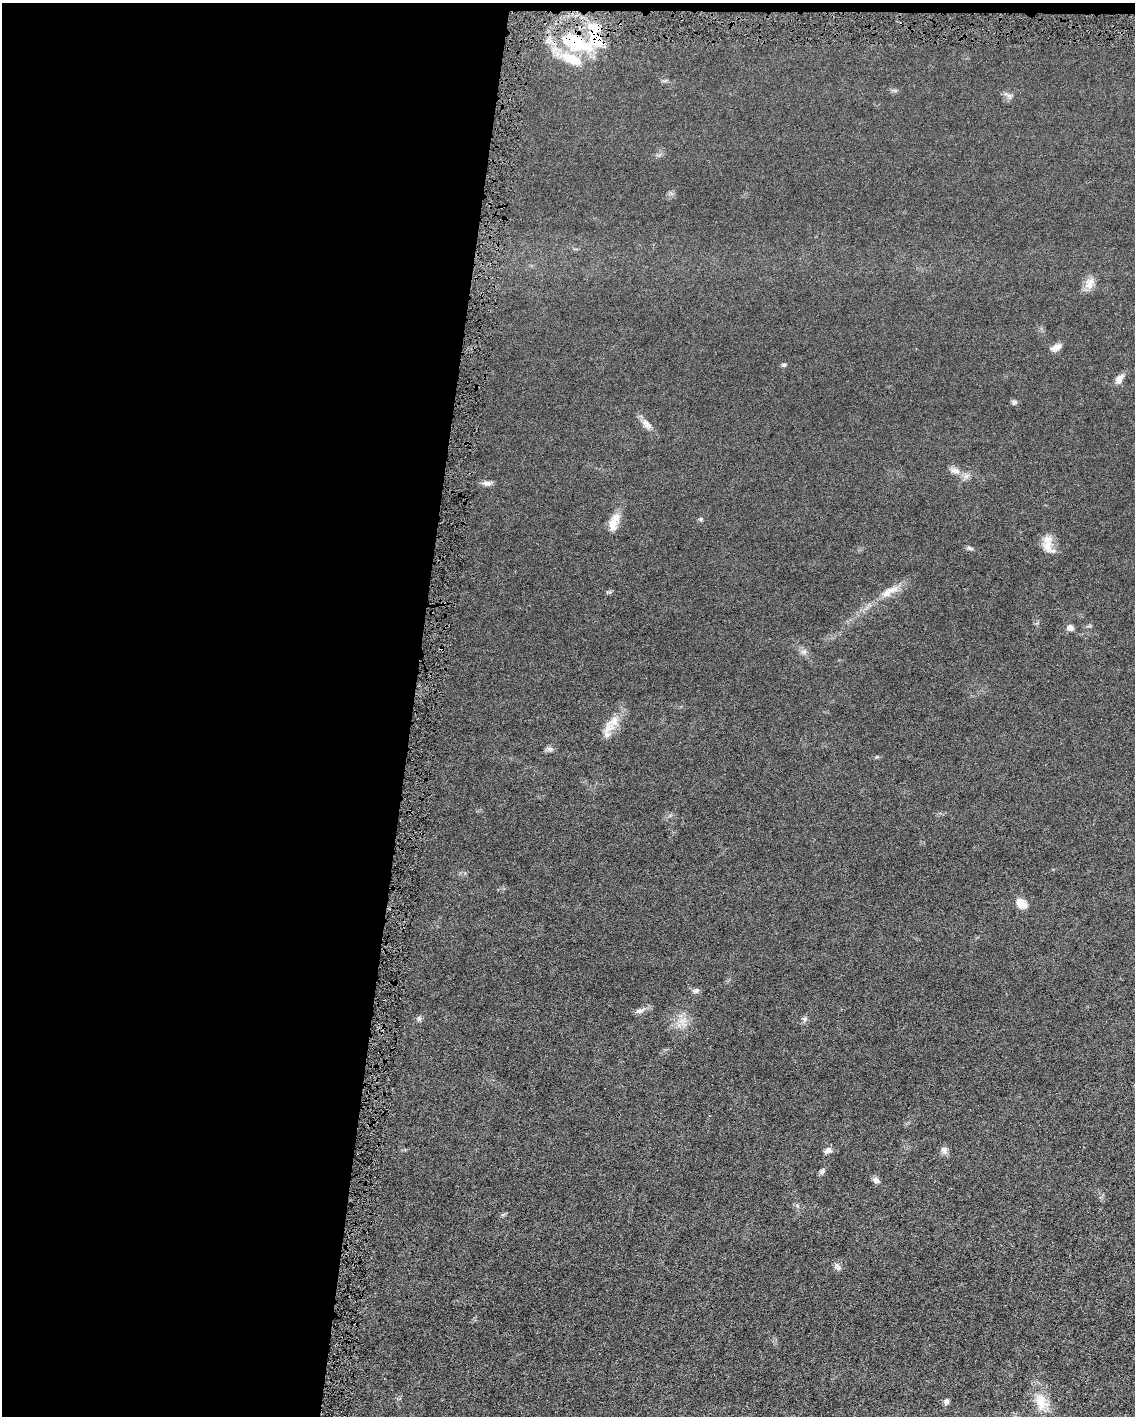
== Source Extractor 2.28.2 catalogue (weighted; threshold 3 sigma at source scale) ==
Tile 1 of 4 x 3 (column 1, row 1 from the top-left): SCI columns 2-1134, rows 2935-4348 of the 4532 x 4563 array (HDU 1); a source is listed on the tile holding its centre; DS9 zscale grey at full resolution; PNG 1137 x 1418 px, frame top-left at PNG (2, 3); no overlay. Shown black and unused: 37% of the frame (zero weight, under 4 of 8 exposures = <1% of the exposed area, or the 3 px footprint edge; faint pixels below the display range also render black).
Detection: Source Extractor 2.28.2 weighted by HDU 2 'WHT'; one run over the whole footprint, this tile lists its part. Background 0.0155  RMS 0.0022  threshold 0.00912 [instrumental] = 3 sigma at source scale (4.09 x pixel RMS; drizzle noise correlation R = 1.36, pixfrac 0.8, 0.05/0.05 arcsec/px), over >= 5 px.
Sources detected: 37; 1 cosmic-ray / hot-pixel residue — not listed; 3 inside a brighter listed object's ellipse — not listed separately; the other 33 listed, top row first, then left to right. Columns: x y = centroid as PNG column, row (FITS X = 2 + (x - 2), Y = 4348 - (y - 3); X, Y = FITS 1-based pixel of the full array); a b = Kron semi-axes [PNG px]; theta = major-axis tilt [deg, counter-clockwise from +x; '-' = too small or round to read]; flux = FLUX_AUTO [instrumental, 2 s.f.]
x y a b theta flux
596 28 21 11 -28 3.3
576 43 49 21 -19 14
1009 96 7 5 -30 0.54
1089 283 18 11 63 1.8
1056 348 14 7 24 1.2
784 365 6 4 21 0.32
1119 379 14 7 54 1.4
1014 402 8 6 44 0.43
646 424 17 9 -41 1.4
955 470 14 8 -12 1.2
487 483 12 7 -3 0.88
701 519 6 5 - 0.33
614 522 24 10 69 3
1048 543 26 12 87 2.8
970 548 9 5 -19 0.43
889 591 30 10 27 3.1
1070 628 7 6 - 0.98
804 652 9 6 -6 0.69
608 728 21 12 49 2.8
550 749 9 6 -2 0.63
1021 904 13 8 -43 2.5
696 991 9 7 14 0.62
640 1011 16 6 14 0.95
419 1018 7 5 -70 0.41
805 1019 8 6 21 0.48
683 1020 15 8 17 1.9
944 1150 11 9 -56 0.86
828 1151 9 6 30 0.87
822 1171 10 5 65 0.47
876 1180 9 7 -81 0.63
837 1266 10 8 -55 0.71
946 1401 6 5 - 0.84
1041 1402 27 16 -77 4.1
Overlapping masked pixels (flux is a lower limit): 2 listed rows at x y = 596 28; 576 43